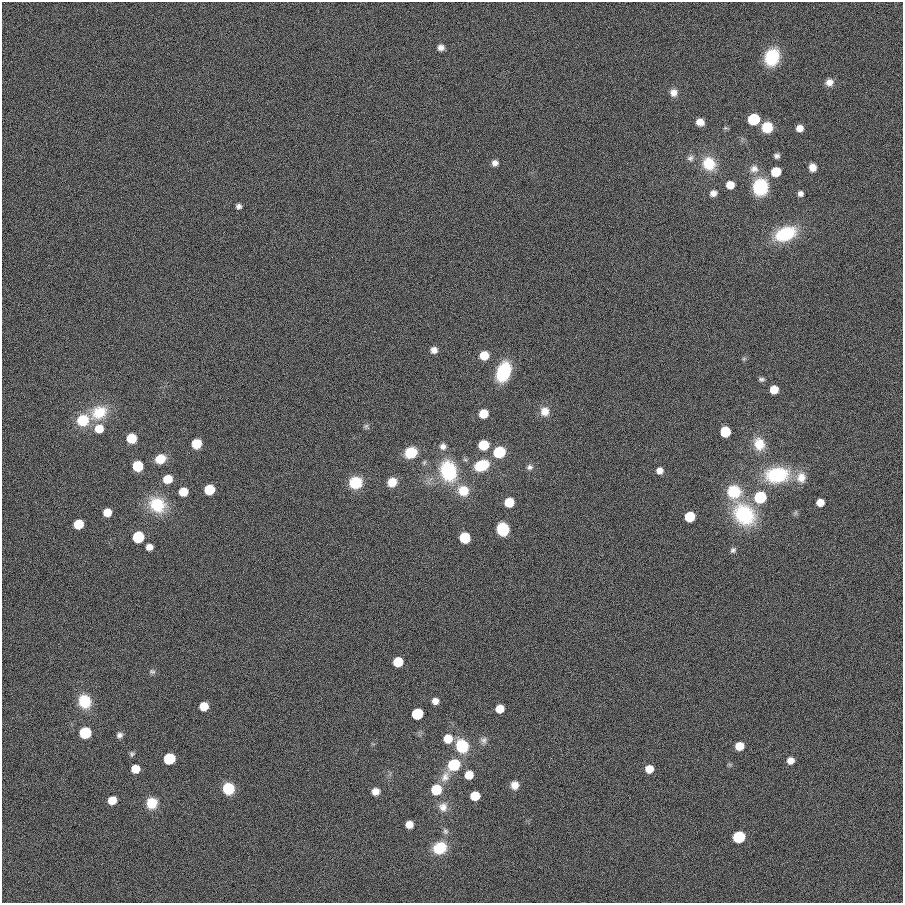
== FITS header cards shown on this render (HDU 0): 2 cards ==
NAXIS1  =                  901
NAXIS2  =                  901

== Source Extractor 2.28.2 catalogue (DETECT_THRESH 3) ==
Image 901 x 901 px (HDU 0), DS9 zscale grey, 1 PNG px = 1 image px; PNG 905 x 905 px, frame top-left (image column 1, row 901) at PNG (2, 2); no overlay
Background 0.00133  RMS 0.099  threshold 0.297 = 3 sigma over >= 5 px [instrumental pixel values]
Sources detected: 103; all 103 listed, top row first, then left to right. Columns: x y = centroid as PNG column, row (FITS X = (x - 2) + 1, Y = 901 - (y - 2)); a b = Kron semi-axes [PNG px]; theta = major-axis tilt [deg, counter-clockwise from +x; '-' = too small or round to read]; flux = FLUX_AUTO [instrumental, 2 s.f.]
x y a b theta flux
441 48 6 5 - 32
772 57 16 13 70 300
829 82 9 8 - 46
673 93 9 8 - 46
754 119 8 7 - 480
700 122 7 6 - 61
767 127 8 8 - 200
725 128 6 4 17 10
800 128 6 6 - 52
777 156 6 5 - 21
690 158 9 7 40 24
495 163 7 7 - 30
709 164 16 14 -60 180
812 167 7 6 - 62
754 169 13 11 18 52
776 172 8 7 - 170
730 185 7 7 - 79
760 187 15 13 81 350
713 193 8 7 - 35
800 194 7 7 - 24
239 206 6 6 - 22
785 234 21 13 22 370
434 350 7 7 - 38
484 355 7 7 - 130
744 359 6 5 - 10
503 372 18 11 70 360
761 379 7 5 -2 16
774 389 7 6 - 110
545 411 11 11 - 66
99 413 23 17 31 200
483 414 7 7 - 110
83 420 10 9 - 280
366 426 8 6 -40 17
99 429 9 9 - 110
725 432 7 7 - 240
131 438 7 7 - 160
196 444 7 7 - 160
759 444 15 13 -72 120
483 445 8 7 - 200
443 446 8 7 - 31
499 452 8 7 - 380
411 453 9 8 - 250
160 459 9 8 - 130
482 465 12 9 22 280
138 466 7 7 - 250
530 467 8 7 - 23
448 471 19 15 -75 470
660 471 7 6 - 41
777 475 27 17 6 400
801 477 15 13 89 85
168 479 8 7 - 120
392 482 10 9 - 88
355 483 12 11 - 180
209 489 7 7 - 210
463 491 13 12 - 130
183 492 7 6 - 140
734 492 16 15 - 220
760 497 8 8 - 410
509 502 7 7 - 140
820 502 6 6 - 72
157 505 18 16 -34 280
107 512 7 7 - 93
744 514 29 22 -45 440
690 517 7 7 - 280
78 524 7 7 - 190
503 529 9 8 - 380
138 537 7 7 - 430
465 538 7 7 - 250
149 547 6 6 - 42
733 550 7 6 - 18
398 662 7 7 - 220
152 672 9 6 -9 18
84 701 12 10 -68 250
435 701 7 6 - 47
204 706 7 6 - 130
500 709 7 6 - 110
417 714 7 7 - 410
85 733 7 7 - 470
119 735 8 7 - 24
448 739 8 8 - 120
483 740 9 8 - 27
462 746 10 9 - 330
739 746 7 6 - 110
132 754 6 6 - 14
169 759 7 7 - 440
790 760 7 7 - 46
454 765 9 8 - 350
135 769 7 6 - 120
649 769 7 7 - 87
469 775 7 6 - 120
445 777 16 10 66 63
515 785 9 8 - 56
228 788 8 8 - 310
436 790 7 7 - 270
375 791 7 7 - 49
475 796 7 7 - 190
112 800 7 6 - 97
152 803 10 9 - 160
443 807 13 12 - 56
409 824 6 6 - 60
445 831 8 7 - 19
739 837 8 7 - 380
440 848 12 11 - 210